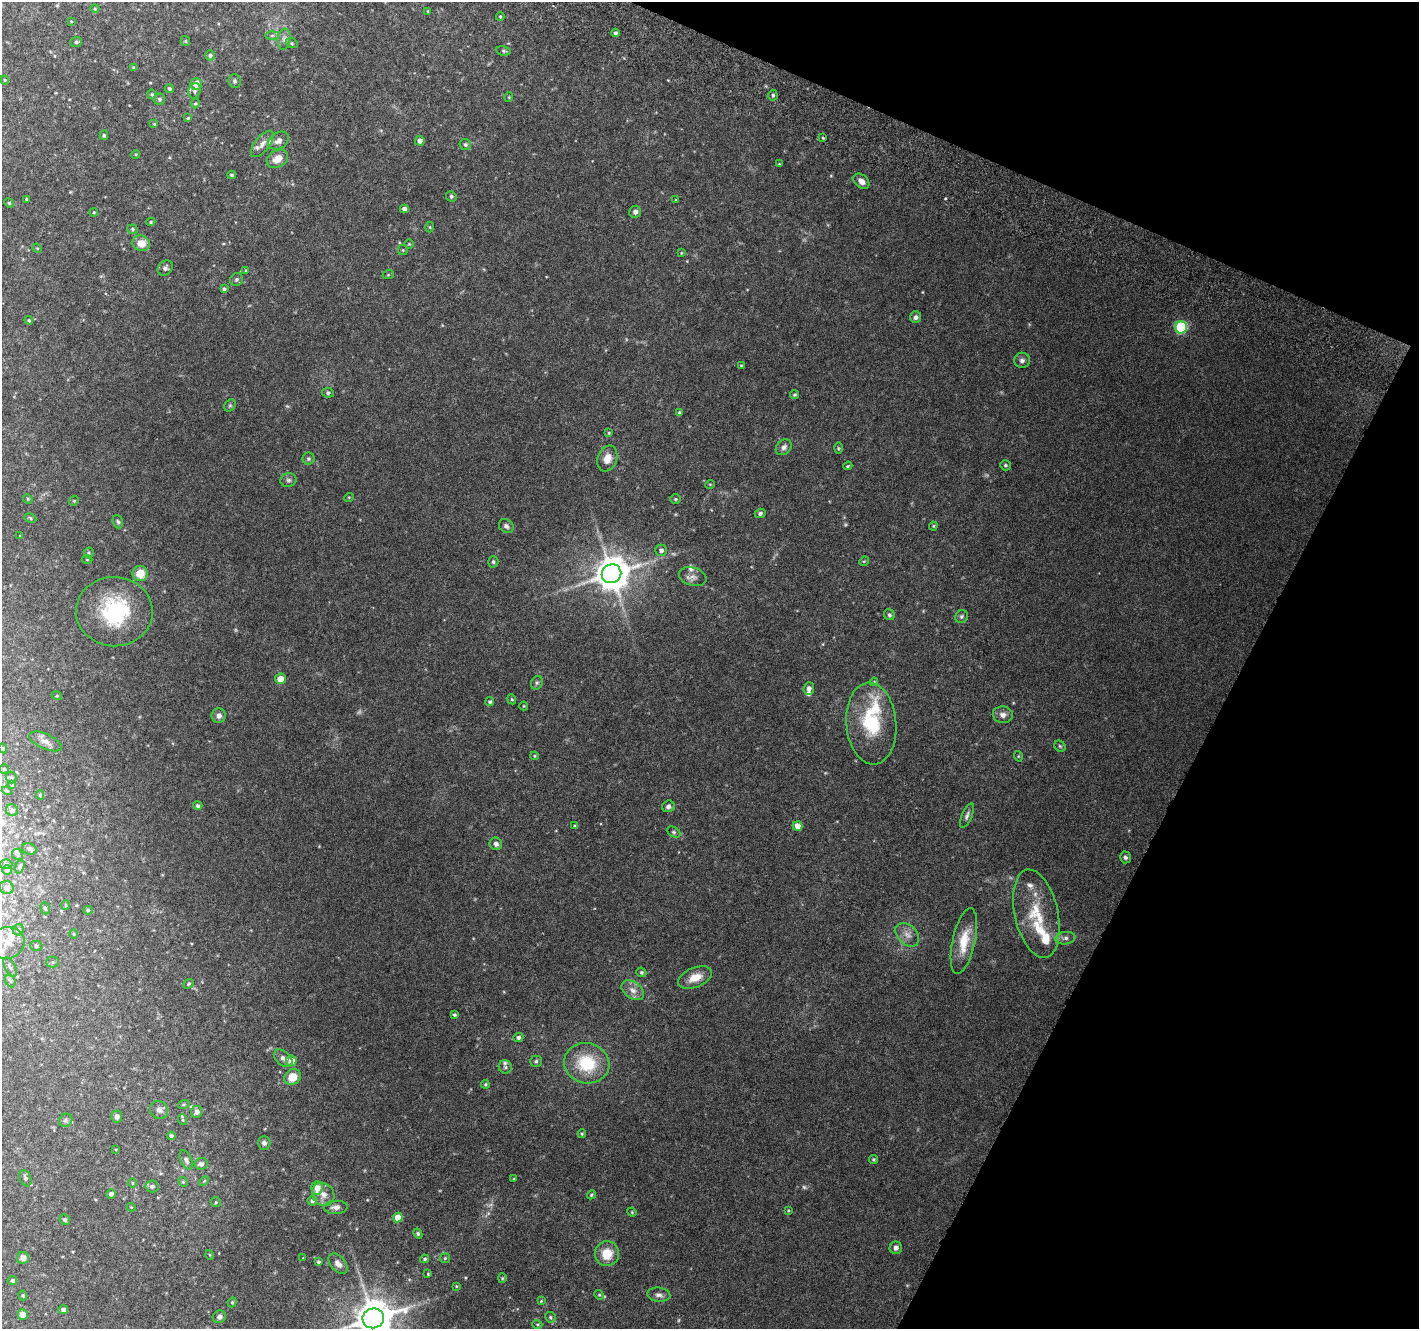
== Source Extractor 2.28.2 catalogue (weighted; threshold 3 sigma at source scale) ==
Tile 8 of 4 x 4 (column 4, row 2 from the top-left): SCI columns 4289-5705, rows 2981-4307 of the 5732 x 5894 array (HDU 1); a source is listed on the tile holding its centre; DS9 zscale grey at full resolution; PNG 1421 x 1331 px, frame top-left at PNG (2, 2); each listed source drawn as its Kron ellipse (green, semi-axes under 4 px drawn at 4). Shown black and unused: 21% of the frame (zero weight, under 3 of 6 exposures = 3% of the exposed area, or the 3 px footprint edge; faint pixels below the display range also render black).
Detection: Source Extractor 2.28.2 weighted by HDU 2 'WHT'; one run over the whole footprint, this tile lists its part. Background 0.0387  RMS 0.0037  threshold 0.015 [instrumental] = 3 sigma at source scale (4.09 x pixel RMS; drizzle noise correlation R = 1.36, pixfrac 0.8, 0.0396/0.0396 arcsec/px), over >= 5 px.
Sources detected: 235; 8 too faint to see at this stretch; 1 inside a brighter object's white glare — neither listed nor drawn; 12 inside a brighter listed object's ellipse — not listed separately; the other 214 listed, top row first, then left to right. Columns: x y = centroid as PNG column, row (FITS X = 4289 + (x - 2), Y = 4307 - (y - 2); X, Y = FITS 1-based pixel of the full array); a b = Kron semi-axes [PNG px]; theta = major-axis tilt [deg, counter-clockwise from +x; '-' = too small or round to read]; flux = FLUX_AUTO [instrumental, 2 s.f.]
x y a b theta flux
95 9 4 3 - 0.34
428 11 4 3 - 0.27
500 16 4 4 - 0.33
71 21 4 2 - 0.19
615 33 4 4 - 0.71
272 35 7 4 1 0.66
284 39 10 6 83 1.3
185 41 5 5 - 0.35
76 42 6 5 - 0.71
292 43 6 5 - 0.52
504 51 7 4 -11 0.47
210 55 5 5 - 0.84
134 68 4 4 - 0.39
5 80 4 4 - 0.28
235 81 7 6 - 0.7
196 84 6 5 - 3.1
169 89 4 4 - 0.62
195 91 8 6 69 0.77
152 94 5 4 - 0.38
773 95 5 4 - 0.62
509 97 5 4 - 0.3
159 99 5 5 - 0.62
195 103 5 4 - 0.39
188 118 3 3 - 0.36
154 124 4 4 - 0.33
104 135 4 4 - 0.42
823 138 4 3 - 0.36
278 141 11 8 33 1.8
420 141 5 4 - 1.6
262 144 16 7 52 2.3
465 144 6 5 - 0.63
136 154 4 3 - 0.29
277 159 11 8 30 3.6
779 164 3 3 - 0.27
231 175 4 3 - 0.5
861 181 9 6 -42 1.8
451 196 5 5 - 0.55
26 199 3 2 - 0.3
676 200 3 3 - 0.28
9 203 5 4 - 0.36
404 209 4 4 - 1.2
94 212 4 4 - 0.29
635 212 6 6 - 0.97
151 222 4 4 - 0.38
430 227 5 3 - 0.29
133 229 5 4 - 0.5
141 243 9 7 -18 3.4
409 244 4 4 - 0.31
37 248 5 4 - 0.34
403 250 5 5 - 0.37
681 253 3 3 - 0.26
165 268 8 6 44 0.94
246 271 4 3 - 0.38
388 275 6 3 19 0.33
237 279 7 6 - 0.71
224 289 4 4 - 0.66
916 317 6 5 - 0.94
29 320 4 4 - 0.47
1181 327 6 6 - 29
1022 360 8 7 - 1.1
741 365 4 4 - 0.32
328 393 6 5 - 0.61
795 395 4 4 - 0.46
230 405 6 5 - 0.52
680 413 4 3 - 0.74
609 433 4 3 - 0.32
784 447 9 7 46 1.3
838 448 6 4 -89 0.37
607 458 13 9 70 3.4
308 459 6 6 - 0.58
1005 465 5 5 - 0.52
848 466 5 3 - 0.37
288 480 8 7 - 0.85
710 484 5 3 - 0.26
349 497 5 3 - 0.27
28 499 5 4 - 0.34
675 499 5 4 - 0.37
74 501 5 4 - 0.39
760 513 5 4 - 0.66
30 518 6 4 -27 0.43
118 522 7 5 -71 0.58
506 526 8 6 -38 0.93
933 526 4 4 - 0.32
20 536 4 3 - 0.23
661 550 6 5 - 1
89 553 5 5 - 0.43
87 559 5 3 - 0.28
864 561 5 4 - 0.34
493 562 6 5 - 0.59
140 573 7 7 - 4.5
611 574 10 9 - 750
693 577 14 9 -16 1.8
114 612 38 34 -1 26
889 615 6 5 - 0.66
962 616 7 6 - 0.65
280 679 5 5 - 3.5
874 682 4 3 - 0.29
537 683 7 5 68 0.69
809 689 6 5 - 1.2
57 696 5 3 - 0.3
512 699 5 4 - 0.44
490 702 4 4 - 0.56
524 706 4 4 - 0.29
1003 715 10 8 -9 1.6
219 716 7 7 - 1.4
871 724 41 25 -85 20
45 741 17 7 -24 2.1
1060 746 6 5 - 0.47
3 748 5 4 - 0.37
535 756 4 4 - 0.33
1018 756 5 3 - 0.29
4 769 5 5 - 0.39
11 778 6 5 - 0.47
12 785 4 3 - 0.4
7 791 5 3 - 0.26
40 795 4 4 - 0.4
198 806 4 4 - 0.75
668 806 6 5 - 0.91
12 810 6 5 - 0.83
967 815 13 5 66 1
574 826 4 4 - 0.37
798 826 5 4 - 3.3
674 832 7 5 -26 0.62
496 844 6 6 - 1.1
29 849 7 5 -19 0.68
17 854 5 5 - 0.53
1125 857 6 5 - 0.64
6 864 6 5 - 0.53
20 867 7 3 74 0.39
7 870 5 5 - 0.44
7 887 7 6 - 1.1
66 905 5 3 - 0.31
45 908 6 4 -73 0.43
88 910 4 4 - 0.38
1036 914 45 21 -78 14
18 930 6 5 - 0.76
74 934 4 3 - 0.25
907 935 14 9 -44 2.4
1065 938 10 6 7 1.2
964 941 34 11 78 7.7
7 943 18 15 19 5.3
36 946 6 5 - 0.56
53 962 6 5 - 0.53
10 967 10 5 -63 0.93
641 972 5 4 - 0.54
695 977 18 9 23 4.2
10 981 7 5 -62 0.72
189 984 6 4 41 0.38
633 990 12 8 -36 2.1
454 1015 4 3 - 0.54
518 1037 5 4 - 0.97
283 1058 11 6 -42 1.4
291 1061 5 5 - 3
536 1061 5 5 - 0.65
587 1063 23 20 -13 14
505 1067 7 6 - 0.72
293 1077 9 7 39 4.8
485 1084 4 4 - 0.46
184 1104 6 4 18 0.36
159 1110 9 8 - 1.3
197 1112 6 5 - 1.4
117 1117 6 5 - 1.2
66 1120 7 6 - 0.69
183 1120 5 3 - 0.35
582 1134 4 3 - 0.34
171 1136 4 4 - 0.82
264 1143 7 6 - 0.92
116 1149 3 2 - 0.24
874 1159 4 4 - 0.48
186 1160 10 5 -65 1
201 1164 7 6 - 1.3
25 1178 8 5 -68 0.81
514 1179 3 3 - 0.32
204 1181 6 3 44 0.28
183 1182 5 4 - 0.36
132 1183 5 3 - 0.29
152 1186 6 6 - 0.96
317 1188 7 5 86 3.6
111 1194 5 5 - 0.91
323 1194 12 10 -52 2.9
591 1195 5 3 - 0.42
312 1201 5 4 - 1.1
216 1202 5 4 - 0.39
131 1207 4 3 - 0.28
336 1207 12 6 2 1.6
788 1210 3 3 - 0.29
632 1212 5 4 - 0.31
398 1217 5 5 - 4
65 1219 5 5 - 0.67
418 1234 5 4 - 0.48
896 1248 6 6 - 1.3
607 1254 12 12 - 6.5
210 1255 5 3 - 0.28
23 1258 6 6 - 1.7
303 1258 2 2 - 0.17
445 1258 5 5 - 0.42
425 1259 4 4 - 0.49
319 1262 3 3 - 0.58
338 1264 12 7 -50 1.7
428 1274 3 3 - 0.29
502 1278 4 4 - 0.3
13 1281 4 4 - 0.72
456 1286 4 3 - 0.27
23 1295 5 4 - 0.44
599 1295 5 4 - 0.41
659 1295 11 7 -6 1.4
541 1301 4 3 - 0.24
232 1302 5 4 - 0.4
63 1310 5 4 - 0.88
22 1315 5 5 - 2.1
219 1317 7 6 - 1
550 1317 5 5 - 0.47
373 1318 11 10 - 950
537 1324 5 3 - 0.34
Isophote crosses this tile's border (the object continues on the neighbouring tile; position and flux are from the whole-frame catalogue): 3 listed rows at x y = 7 943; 10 981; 373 1318
Unlisted compact peaks at least as high as the median listed source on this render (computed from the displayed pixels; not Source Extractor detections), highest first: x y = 945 198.